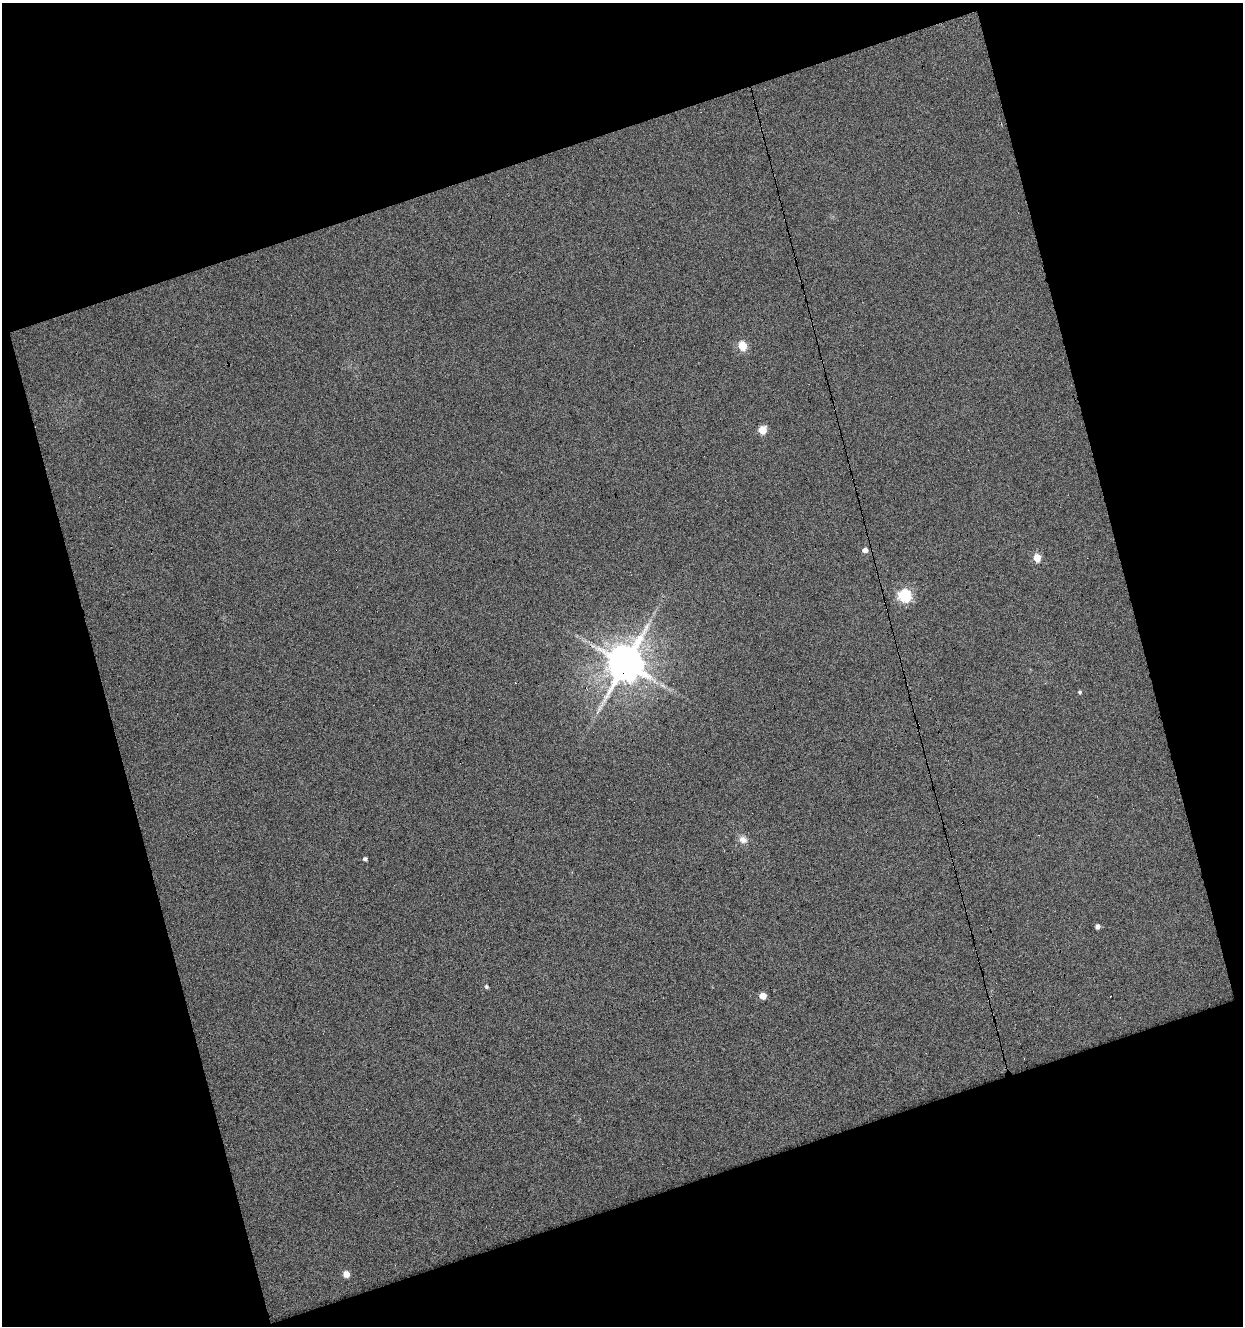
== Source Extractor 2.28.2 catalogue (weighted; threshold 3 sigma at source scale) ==
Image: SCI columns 21-1261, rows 1-1324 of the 1286 x 1325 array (HDU 1 of 3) = the unmasked area's bounding box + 8 px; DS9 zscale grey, full resolution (1 PNG px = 1 image px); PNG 1245 x 1328 px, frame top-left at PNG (2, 3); no overlay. Shown black and unused: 37% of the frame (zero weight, under 4 of 8 exposures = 1% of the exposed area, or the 3 px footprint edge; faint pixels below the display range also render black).
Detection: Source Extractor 2.28.2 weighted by HDU 2 'WHT'. Background 0.0239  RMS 0.022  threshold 0.0908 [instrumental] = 3 sigma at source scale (4.09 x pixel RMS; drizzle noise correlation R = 1.36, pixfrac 0.8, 0.0396/0.0396 arcsec/px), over >= 5 px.
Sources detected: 16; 1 too faint to see at this stretch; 2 cosmic-ray / hot-pixel residue — not listed; the other 13 listed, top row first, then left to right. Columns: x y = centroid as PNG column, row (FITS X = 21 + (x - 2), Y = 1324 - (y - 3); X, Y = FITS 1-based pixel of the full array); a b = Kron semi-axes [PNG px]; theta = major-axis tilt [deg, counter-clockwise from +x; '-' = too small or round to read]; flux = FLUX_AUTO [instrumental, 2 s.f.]
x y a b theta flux
742 346 5 5 - 80
762 430 5 5 - 57
865 550 5 4 - 13
1037 558 5 5 - 47
905 596 6 6 - 270
625 664 12 10 63 6700
1080 692 5 4 - 3.2
743 840 12 9 -28 13
365 859 4 4 - 5.8
1098 926 4 4 - 8.2
486 987 5 4 - 4.1
763 996 5 4 - 31
346 1274 5 5 - 25
Overlapping masked pixels (flux is a lower limit): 1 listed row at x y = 625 664